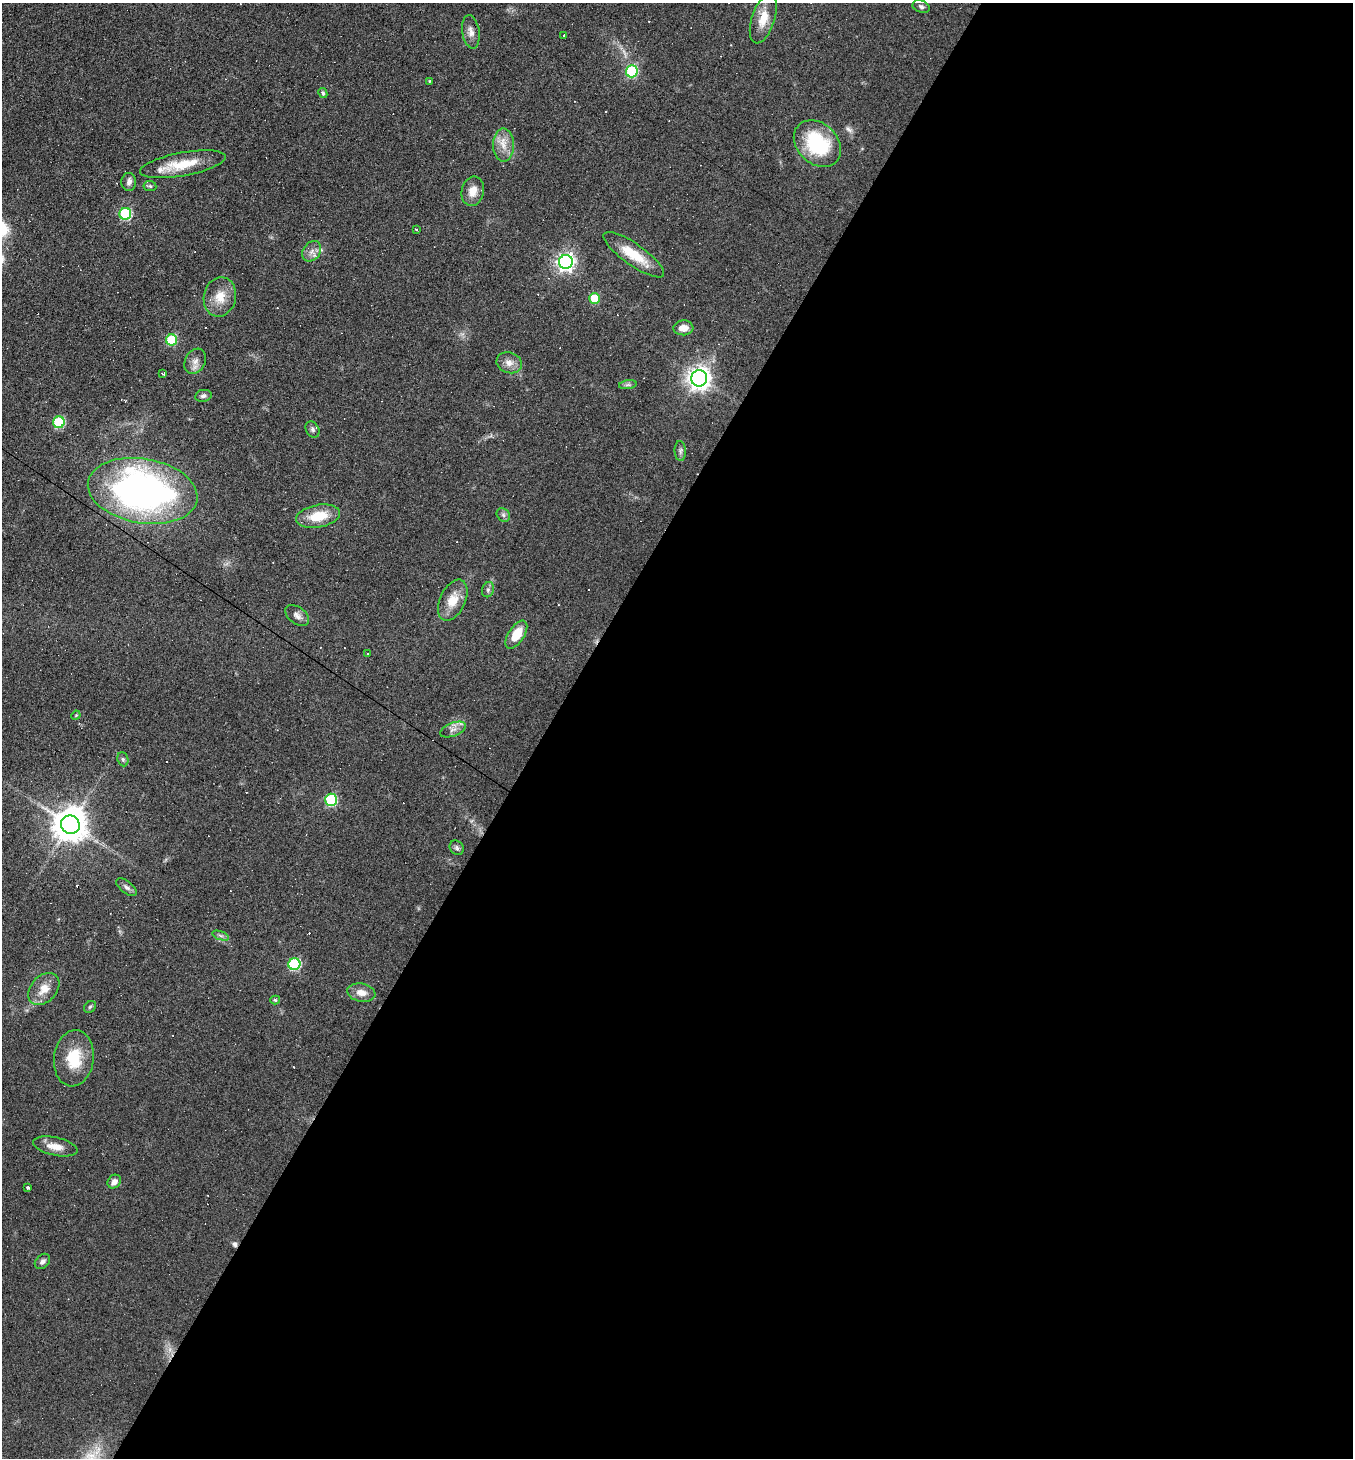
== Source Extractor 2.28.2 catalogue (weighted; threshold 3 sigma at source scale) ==
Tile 12 of 4 x 4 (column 4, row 3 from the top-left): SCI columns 4339-5689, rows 1457-2912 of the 5834 x 5825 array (HDU 1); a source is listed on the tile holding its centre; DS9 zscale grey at full resolution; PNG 1355 x 1460 px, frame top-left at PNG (2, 3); each listed source drawn as its Kron ellipse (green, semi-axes under 4 px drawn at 4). Shown black and unused: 60% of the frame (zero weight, under 5 of 9 exposures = <1% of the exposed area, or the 3 px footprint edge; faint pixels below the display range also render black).
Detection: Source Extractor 2.28.2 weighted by HDU 2 'WHT'; one run over the whole footprint, this tile lists its part. Background 0.104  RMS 0.0049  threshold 0.0201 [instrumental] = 3 sigma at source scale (4.09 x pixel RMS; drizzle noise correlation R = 1.36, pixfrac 0.8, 0.05/0.05 arcsec/px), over >= 5 px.
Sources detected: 77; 1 inside a brighter object's white glare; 19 cosmic-ray / hot-pixel residue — neither listed nor drawn; the other 57 listed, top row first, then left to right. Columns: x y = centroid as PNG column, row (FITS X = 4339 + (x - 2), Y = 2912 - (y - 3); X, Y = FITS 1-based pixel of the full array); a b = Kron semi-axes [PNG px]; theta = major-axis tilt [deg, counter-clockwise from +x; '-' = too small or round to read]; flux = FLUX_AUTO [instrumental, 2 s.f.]
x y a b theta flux
921 7 9 6 -21 1.3
763 19 25 11 71 7.7
471 32 17 8 -81 3.2
564 35 3 2 - 0.78
632 71 6 6 - 40
430 81 4 4 - 0.45
323 93 5 4 - 1.1
817 144 26 20 -44 34
503 145 17 10 -89 5.6
183 164 43 11 10 15
129 182 9 7 -85 2.1
150 186 6 5 - 0.82
473 191 15 11 77 5.1
125 214 6 6 - 44
416 229 4 3 - 1.5
312 251 11 8 53 2.9
634 255 36 10 -35 13
566 262 7 7 - 180
220 297 20 16 78 8.1
595 298 5 5 - 15
683 328 10 7 3 4.1
171 340 5 5 - 25
195 361 13 10 60 3.1
509 363 13 10 -19 3.5
163 374 4 3 - 1.3
699 378 8 8 - 340
628 385 9 4 8 1
203 396 8 6 11 1.5
59 422 6 5 - 37
312 430 8 6 -60 1.2
680 451 10 5 -86 1.3
143 491 55 32 -10 200
503 515 7 6 - 1.2
318 516 22 11 10 12
488 590 8 6 70 1.2
453 600 22 12 65 8.5
297 616 13 8 -37 2.4
516 635 16 8 57 9.6
368 654 3 2 - 0.34
76 715 5 4 - 0.43
453 730 13 6 22 2.5
123 759 7 5 -68 0.91
331 800 6 6 - 45
70 825 9 9 - 940
457 848 8 6 -50 1.1
126 887 12 6 -38 1.7
221 936 9 4 -19 1
294 964 6 6 - 46
44 989 18 13 47 6.7
361 993 14 9 -10 4.3
275 1000 5 4 - 0.83
90 1007 6 5 - 0.72
74 1058 28 20 83 15
55 1146 23 9 -12 5.5
114 1182 7 6 - 2.3
27 1187 3 3 - 2.9
42 1261 8 6 45 1.6